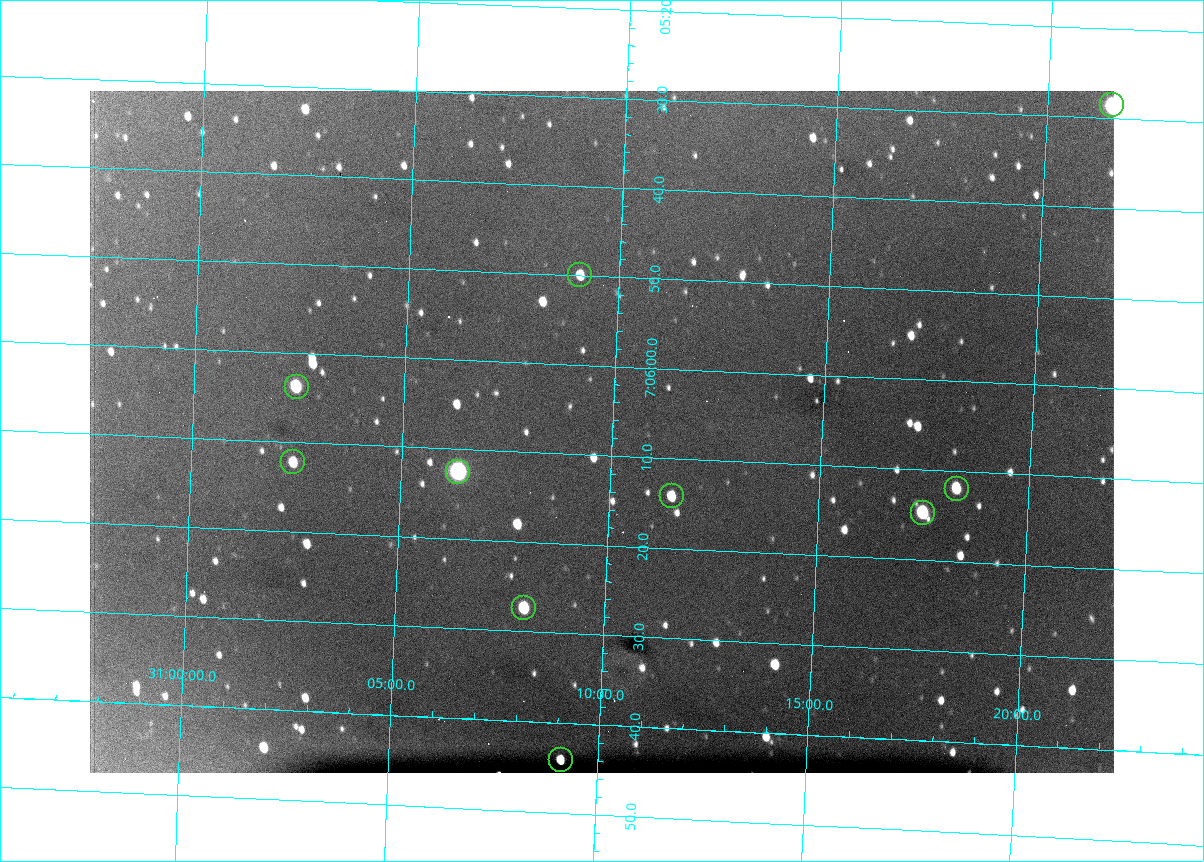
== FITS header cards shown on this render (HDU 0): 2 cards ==
NAXIS1  =                 1024 /fastest changing axis
NAXIS2  =                  682 /next to fastest changing axis

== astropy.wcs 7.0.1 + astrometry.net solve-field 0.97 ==
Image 1024 x 682 px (HDU 0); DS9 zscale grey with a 90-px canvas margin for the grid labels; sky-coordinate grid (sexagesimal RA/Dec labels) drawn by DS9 from the SOLVED WCS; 10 Tycho-2 reference stars matched to detected sources circled (green)
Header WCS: RA---TAN/DEC--TAN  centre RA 07:06:07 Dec +31:10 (106.53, +31.16 deg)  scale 1.43 arcsec/px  FOV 24.4' x 16.3'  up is -93 deg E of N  parity flipped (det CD > 0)
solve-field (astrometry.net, Tycho-2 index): VERIFIED the header's WCS against the Tycho-2 star catalogue (10 matches, 0 conflicts) and refined it, rather than solving blind
Solved WCS: RA---TAN-SIP/DEC--TAN-SIP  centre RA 07:06:07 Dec +31:10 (106.53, +31.16 deg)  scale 1.43 arcsec/px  FOV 24.4' x 16.3'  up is -92 deg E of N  parity flipped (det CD > 0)
The solver's refit moves the header's centre by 0.42 arcsec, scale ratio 0.9989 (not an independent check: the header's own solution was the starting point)
Tycho-2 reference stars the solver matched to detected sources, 10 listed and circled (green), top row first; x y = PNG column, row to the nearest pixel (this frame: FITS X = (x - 90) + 1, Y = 682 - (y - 91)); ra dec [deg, ICRS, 3 dp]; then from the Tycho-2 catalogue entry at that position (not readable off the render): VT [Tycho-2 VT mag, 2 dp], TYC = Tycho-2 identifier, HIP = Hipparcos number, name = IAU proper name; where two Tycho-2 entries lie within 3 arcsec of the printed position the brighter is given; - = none
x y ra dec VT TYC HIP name
1112 105 106.369 +31.359 8.79 2438-636-1 - -
580 275 106.458 +31.151 12.35 2438-728-1 - -
297 387 106.516 +31.041 10.39 2438-398-1 - -
293 462 106.551 +31.041 11.84 2438-663-1 - -
458 472 106.552 +31.106 9.20 2438-180-1 - -
957 489 106.550 +31.305 11.61 2438-184-1 - -
672 496 106.559 +31.192 11.79 2438-1039-1 - -
923 513 106.562 +31.292 10.01 2438-106-1 - -
524 608 106.614 +31.135 11.36 2438-550-1 - -
561 760 106.684 +31.152 11.76 2438-931-1 - -